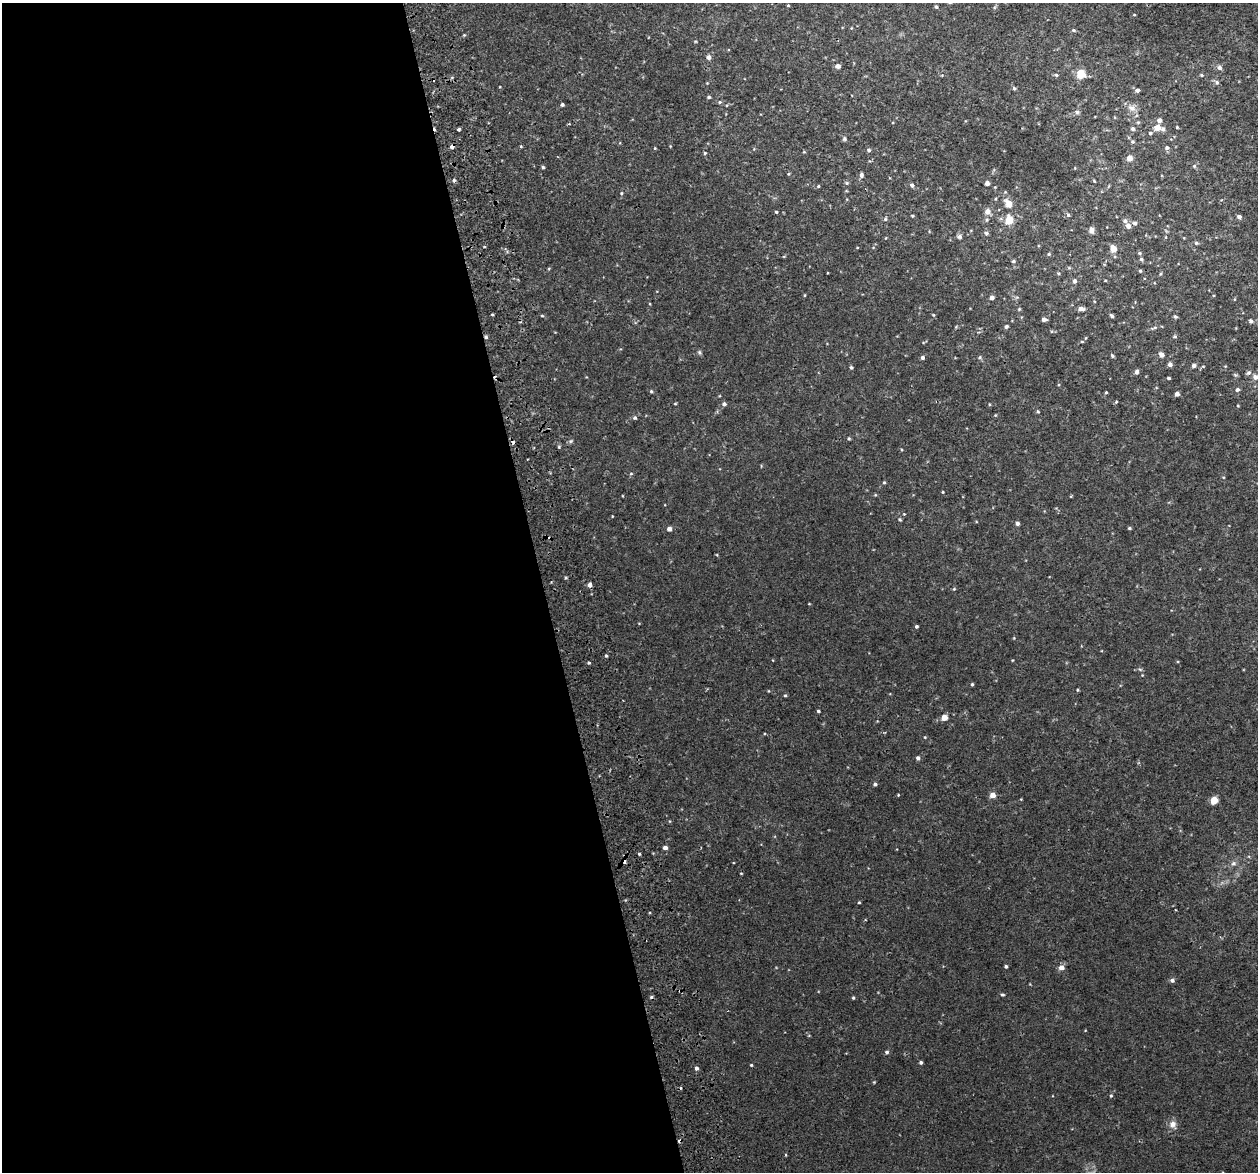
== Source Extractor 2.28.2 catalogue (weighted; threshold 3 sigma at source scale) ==
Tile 9 of 4 x 4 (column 1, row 3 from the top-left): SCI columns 57-1312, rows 1270-2439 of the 5136 x 4831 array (HDU 1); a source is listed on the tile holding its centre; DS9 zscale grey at full resolution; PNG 1260 x 1174 px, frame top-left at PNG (2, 3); no overlay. Shown black and unused: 43% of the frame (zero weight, under 2 of 3 exposures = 3% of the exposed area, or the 3 px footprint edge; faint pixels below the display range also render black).
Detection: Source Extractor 2.28.2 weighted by HDU 2 'WHT'; one run over the whole footprint, this tile lists its part. Background 0.00261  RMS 0.0026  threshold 0.0119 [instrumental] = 3 sigma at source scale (4.5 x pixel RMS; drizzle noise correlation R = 1.50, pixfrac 1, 0.0396/0.0396 arcsec/px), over >= 5 px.
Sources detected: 165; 7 cosmic-ray / hot-pixel residue — not listed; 1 inside a brighter listed object's ellipse — not listed separately; the other 157 listed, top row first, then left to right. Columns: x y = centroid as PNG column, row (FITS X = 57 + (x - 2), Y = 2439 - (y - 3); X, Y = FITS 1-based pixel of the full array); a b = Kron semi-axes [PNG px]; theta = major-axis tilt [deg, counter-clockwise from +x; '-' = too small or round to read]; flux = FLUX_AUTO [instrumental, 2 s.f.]
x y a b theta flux
788 5 4 3 - 0.22
936 7 4 3 - 0.37
1134 15 4 3 - 0.2
1073 30 5 4 - 0.39
708 57 5 5 - 1.1
837 66 5 4 - 1.3
1219 67 6 6 - 0.82
1081 74 9 9 - 3.7
1056 75 5 4 - 0.37
1201 75 5 4 - 0.32
452 77 5 3 - 0.28
1217 82 7 6 - 0.58
1014 88 4 4 - 0.44
1137 90 4 3 - 3.3
709 97 4 3 - 0.4
720 102 5 4 - 0.3
562 105 3 3 - 0.5
1131 108 13 9 -28 1.7
1077 112 6 5 - 0.55
1159 120 5 5 - 1.1
1157 127 6 5 - 2.8
1177 127 4 3 - 0.23
458 129 4 3 - 3.1
1132 129 5 5 - 0.64
1150 133 5 5 - 0.43
844 139 6 5 - 0.46
1132 142 6 5 - 0.4
452 146 4 3 - 1.7
521 146 5 4 - 0.22
655 148 4 4 - 0.21
1167 148 6 5 - 0.62
869 150 5 5 - 0.49
705 153 4 4 - 0.3
1129 158 5 5 - 2.1
1194 166 5 5 - 0.42
543 167 4 4 - 0.34
788 174 5 3 - 0.26
861 175 6 5 - 0.67
454 180 5 4 - 0.44
1094 181 6 3 -54 0.23
987 183 4 4 - 0.95
912 185 5 5 - 0.72
818 186 5 4 - 0.27
621 193 4 4 - 0.24
1009 203 7 5 -51 3.3
987 211 6 6 - 1.6
776 212 3 3 - 0.28
1068 215 5 5 - 0.49
912 216 4 3 - 0.26
1239 217 5 4 - 0.79
885 219 5 5 - 0.38
987 220 6 5 - 0.49
1009 220 5 5 - 6.8
1125 221 6 5 - 0.72
1135 223 5 5 - 0.6
1128 226 5 5 - 1.5
1091 230 8 6 84 0.99
986 233 5 5 - 0.61
959 236 7 5 47 0.6
1196 243 6 5 - 0.43
1113 248 7 6 - 2.3
1139 253 5 5 - 0.32
1049 254 5 4 - 0.32
784 256 5 3 - 0.21
1141 259 5 5 - 0.39
1013 261 5 4 - 0.39
1140 271 4 4 - 0.3
1058 273 5 3 - 0.24
1160 274 5 3 - 0.26
1105 280 4 3 - 0.18
1075 281 5 5 - 0.62
805 295 4 3 - 0.22
992 297 4 4 - 0.86
1019 309 5 4 - 0.27
1081 309 6 4 -4 1.3
492 314 4 2 - 0.23
542 316 5 3 - 0.26
1112 316 5 3 - 0.49
1175 316 5 4 - 0.42
1044 319 5 4 - 0.79
1251 321 5 5 - 0.64
1006 327 5 4 - 0.47
1154 328 12 3 16 0.54
1175 336 5 3 - 0.32
486 337 4 4 - 0.48
1082 341 5 3 - 0.24
699 352 6 5 - 0.4
1161 355 5 4 - 1.3
1112 356 5 3 - 0.36
922 357 4 4 - 0.59
980 357 5 5 - 0.43
1170 364 5 4 - 0.83
1194 365 4 4 - 0.81
851 367 4 4 - 0.39
1136 372 6 4 57 0.78
1248 373 6 5 - 0.57
1255 377 6 6 - 1.1
1169 378 3 3 - 0.38
1237 390 5 4 - 0.61
651 391 4 4 - 0.32
1106 392 3 3 - 0.27
1177 394 4 4 - 1
1116 402 5 3 - 0.26
675 404 4 3 - 0.22
724 404 5 4 - 0.73
989 404 4 3 - 0.23
1238 406 4 2 - 0.19
1038 411 5 3 - 0.29
635 418 5 5 - 0.45
849 438 4 4 - 0.32
570 441 6 5 - 0.41
513 442 5 3 - 2
559 447 5 3 - 0.28
631 474 5 3 - 0.25
884 482 4 4 - 0.29
943 492 3 3 - 0.2
875 495 5 3 - 0.23
904 514 3 3 - 0.18
900 519 5 4 - 0.31
1017 523 4 4 - 0.69
1129 528 4 3 - 0.32
669 529 4 4 - 1.3
590 585 5 4 - 1
954 589 4 4 - 0.28
916 626 4 4 - 0.39
606 656 4 3 - 0.28
589 663 4 3 - 0.32
1140 669 6 4 -19 0.34
972 684 4 3 - 0.33
1078 690 3 3 - 0.25
785 695 4 4 - 0.29
818 711 3 3 - 0.35
944 718 4 4 - 3
925 737 4 4 - 0.21
918 758 4 4 - 0.72
875 784 4 4 - 0.56
898 795 4 3 - 0.21
993 795 4 4 - 2.5
1214 800 5 5 - 4.8
665 848 4 4 - 1
639 854 3 3 - 0.33
1233 863 8 6 3 0.69
741 873 3 2 - 0.18
859 902 3 3 - 0.24
1006 966 4 3 - 0.43
1061 967 5 5 - 1.6
1172 980 5 4 - 0.79
1003 995 5 4 - 0.33
853 998 4 3 - 0.31
887 1052 5 4 - 0.5
921 1062 4 4 - 0.44
751 1065 4 3 - 0.25
696 1068 4 4 - 0.69
874 1082 4 4 - 0.21
1111 1096 5 4 - 0.31
1173 1124 10 9 - 1.5
786 1155 4 3 - 0.2
Overlapping masked pixels (flux is a lower limit): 3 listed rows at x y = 452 146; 486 337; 513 442